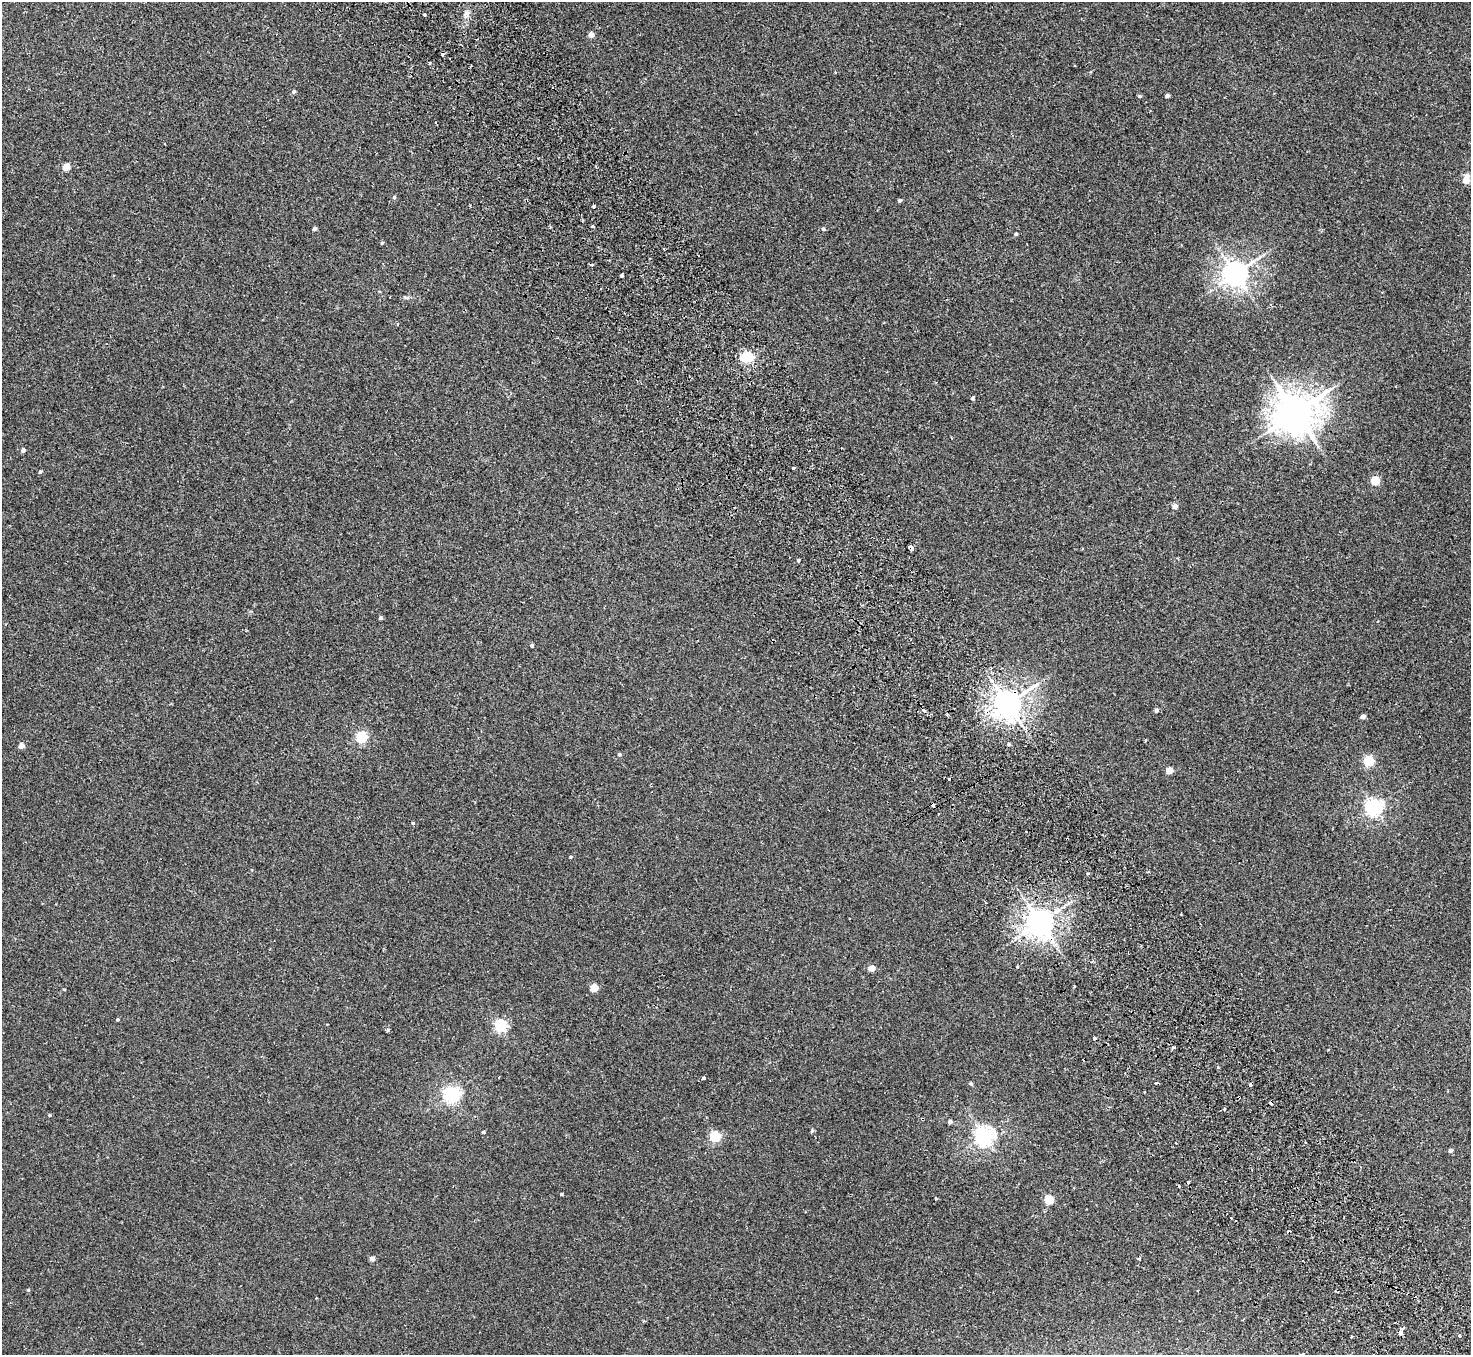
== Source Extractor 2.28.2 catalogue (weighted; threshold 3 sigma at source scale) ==
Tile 6 of 4 x 4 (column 2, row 2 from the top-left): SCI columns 1523-2991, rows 3041-4393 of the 5980 x 5944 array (HDU 1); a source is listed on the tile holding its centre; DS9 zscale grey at full resolution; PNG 1473 x 1357 px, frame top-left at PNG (2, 2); no overlay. Shown black and unused: <1% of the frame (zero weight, under 2 of 3 exposures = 3% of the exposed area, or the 3 px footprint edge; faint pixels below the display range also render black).
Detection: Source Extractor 2.28.2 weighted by HDU 2 'WHT'; one run over the whole footprint, this tile lists its part. Background 0.0219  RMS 0.0068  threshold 0.0305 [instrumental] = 3 sigma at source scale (4.5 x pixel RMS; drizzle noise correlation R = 1.50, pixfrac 1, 0.05/0.05 arcsec/px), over >= 5 px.
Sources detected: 93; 15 cosmic-ray / hot-pixel residue — not listed; the other 78 listed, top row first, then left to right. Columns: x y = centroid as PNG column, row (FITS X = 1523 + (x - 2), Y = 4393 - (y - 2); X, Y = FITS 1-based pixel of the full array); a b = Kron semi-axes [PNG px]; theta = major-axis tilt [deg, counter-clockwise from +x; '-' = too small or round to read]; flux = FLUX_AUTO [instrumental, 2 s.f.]
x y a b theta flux
466 14 10 6 -85 2.8
424 15 4 3 - 2.3
591 35 4 4 - 5.6
294 91 5 4 - 1.2
1167 95 4 3 - 1.9
1139 96 5 4 - 1
66 167 5 4 - 11
1466 179 8 4 75 14
394 197 5 4 - 0.91
900 200 4 4 - 1.3
593 206 3 3 - 1.6
593 226 3 3 - 1.7
314 229 4 3 - 1.5
823 229 6 4 -28 0.81
1016 234 4 3 - 0.95
382 243 4 3 - 0.8
1235 273 8 7 - 660
622 276 3 3 - 8.1
748 357 6 5 - 76
973 398 4 4 - 1.3
1296 412 12 11 - 1800
23 450 4 4 - 1.9
793 468 3 3 - 2.3
40 472 4 4 - 0.92
1375 480 5 5 - 29
1175 506 5 5 - 2.9
911 548 5 3 - 6.3
798 560 3 3 - 2.5
381 618 4 4 - 1.5
532 645 4 3 - 1.2
992 681 3 3 - 2
1008 704 8 8 - 900
1156 710 4 4 - 1.9
947 715 3 3 - 0.97
1363 716 4 4 - 3.6
361 737 5 5 - 73
1009 744 4 3 - 1.2
21 746 4 4 - 4.8
619 754 5 4 - 1.1
1368 761 5 5 - 58
1169 770 4 4 - 12
949 779 3 3 - 0.5
1374 807 6 6 - 220
413 823 4 4 - 0.72
571 857 4 3 - 0.73
1040 922 7 7 - 810
871 968 4 4 - 8.8
1074 986 3 2 - 1
594 988 5 4 - 17
64 989 4 2 - 0.52
118 1019 3 3 - 1
500 1026 5 5 - 98
388 1030 5 4 - 0.91
1174 1047 4 3 - 1.1
499 1077 2 2 - 0.51
703 1078 4 3 - 1.7
970 1083 5 3 - 0.72
1250 1085 3 3 - 20
451 1094 6 6 - 190
1239 1097 3 3 - 2
1271 1103 4 3 - 3.6
1224 1109 4 3 - 0.72
49 1115 4 3 - 0.69
950 1122 4 4 - 2.2
812 1131 6 4 19 0.74
483 1132 3 3 - 1
715 1136 5 5 - 63
984 1136 6 6 - 320
1450 1150 4 4 - 1.7
561 1194 3 3 - 0.8
1049 1200 5 5 - 27
1231 1218 3 2 - 1
372 1259 4 4 - 4.4
1138 1259 4 3 - 0.89
1402 1328 4 3 - 3.8
1400 1333 4 3 - 5.8
1459 1336 4 3 - 1.2
1351 1337 3 3 - 0.88
Overlapping masked pixels (flux is a lower limit): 6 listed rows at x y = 911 548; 1008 704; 1040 922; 1250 1085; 1239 1097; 1271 1103